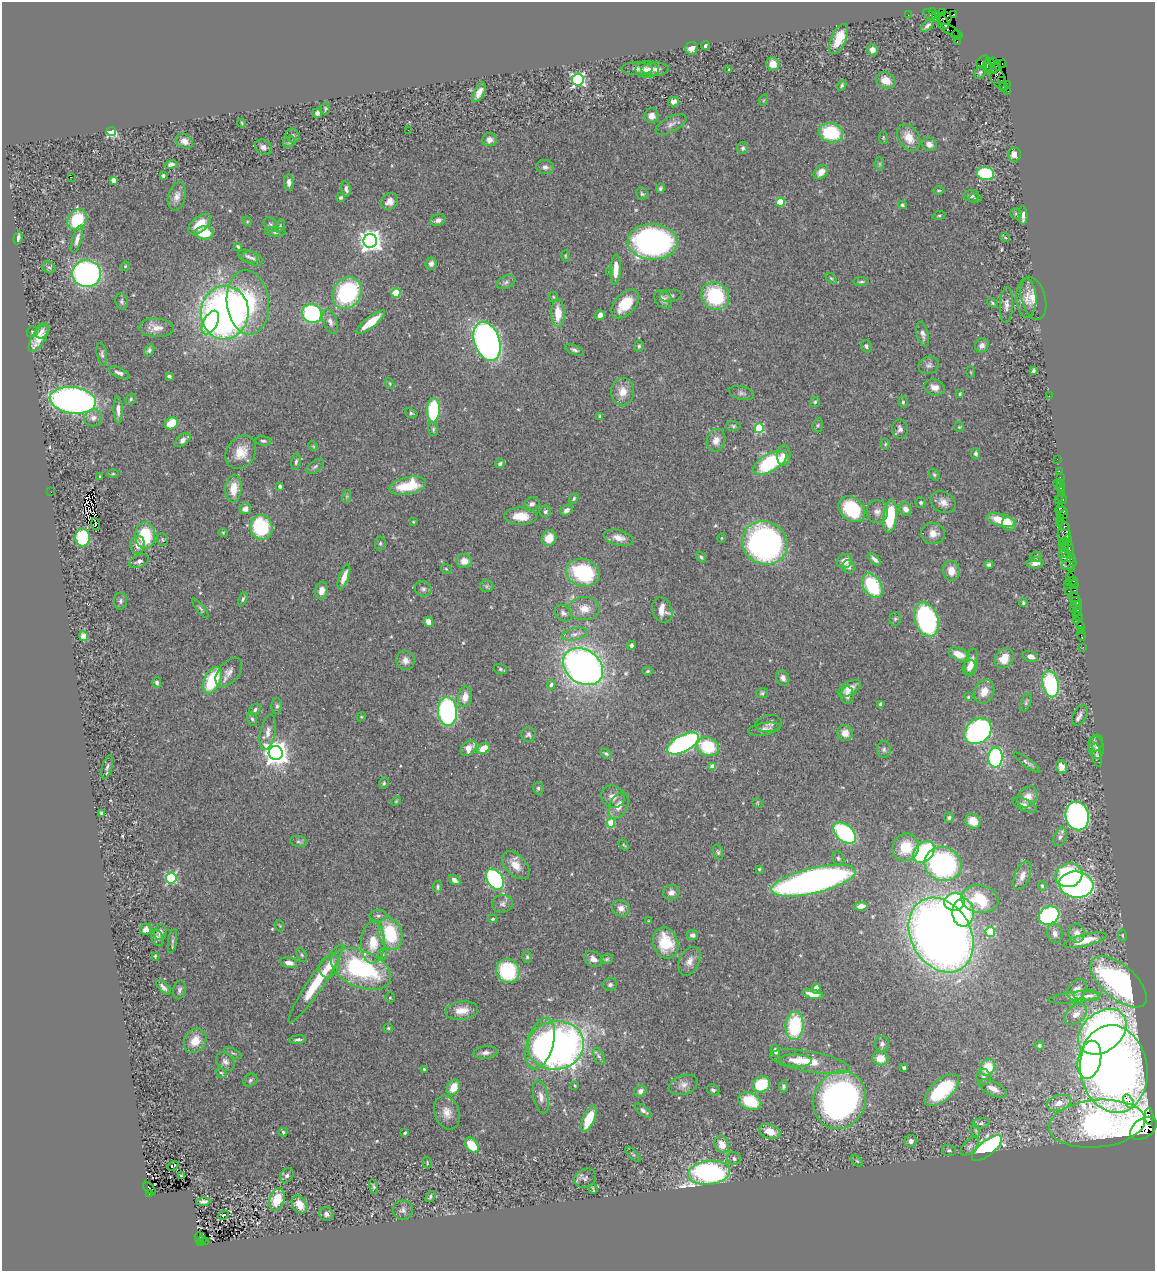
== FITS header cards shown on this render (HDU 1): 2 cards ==
NAXIS1  =                 1153
NAXIS2  =                 1269

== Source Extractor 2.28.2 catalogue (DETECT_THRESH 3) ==
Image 1153 x 1269 px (HDU 1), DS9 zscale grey, 1 PNG px = 1 image px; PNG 1157 x 1273 px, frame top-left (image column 1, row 1269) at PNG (2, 2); each listed source drawn as its Kron ellipse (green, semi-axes under 4 px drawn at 4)
Background 0.7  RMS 0.034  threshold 0.101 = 3 sigma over >= 5 px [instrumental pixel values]
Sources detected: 532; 1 with non-positive FLUX_AUTO (blend fragments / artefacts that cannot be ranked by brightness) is neither listed nor drawn; of the other 531, the 500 brightest by FLUX_AUTO listed and drawn (31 fainter detections omitted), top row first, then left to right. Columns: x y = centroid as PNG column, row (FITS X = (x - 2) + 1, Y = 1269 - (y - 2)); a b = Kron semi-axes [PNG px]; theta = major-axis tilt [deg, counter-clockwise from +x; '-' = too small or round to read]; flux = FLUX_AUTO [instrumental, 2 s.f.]
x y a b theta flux
933 12 3 2 - 32
942 13 3 2 - 21
929 14 7 3 -33 28
954 14 3 2 - 11
908 15 2 2 - 13
936 17 5 3 - 760
945 18 6 6 - 310
943 21 9 4 -58 580
927 26 8 4 42 6.8
950 30 14 3 -28 83
956 35 4 2 - 20
839 39 16 7 65 48
957 42 3 2 - 18
705 46 4 3 - 3.8
691 48 6 6 - 16
872 50 5 5 - 15
982 62 7 4 43 56
992 62 4 3 - 30
773 64 7 6 - 22
1002 64 4 2 - 40
987 65 5 3 - 410
996 66 6 3 68 270
637 69 16 6 0 9.6
647 69 11 8 -2 13
655 69 13 7 1 15
729 70 3 2 - 2.5
993 70 3 2 - 340
980 72 7 5 51 4.1
996 75 19 7 -62 380
578 79 6 6 - 500
886 80 10 7 -27 28
1001 80 2 2 - 17
1007 84 4 2 - 30
842 85 5 4 - 3.9
1003 85 3 2 - 7.6
1008 91 3 2 - 9.7
479 92 11 5 61 19
764 100 6 3 70 2.5
673 102 5 4 - 12
325 108 6 4 -79 3.5
317 113 5 4 - 9.8
651 116 7 7 - 15
242 123 4 3 - 2.3
671 124 17 7 27 13
408 130 3 2 - 2.3
111 131 4 4 - 290
831 133 12 9 -14 130
293 136 7 6 - 6.2
909 137 14 10 -58 36
883 138 6 4 -84 3.4
489 140 7 6 - 12
184 141 9 7 -30 15
289 142 6 5 - 4
929 144 7 6 - 13
263 147 9 7 -31 9.9
743 148 6 5 - 5.1
1014 154 7 6 - 14
880 164 7 4 -90 3.9
171 165 7 4 10 6.9
545 167 9 7 -7 7.9
821 172 8 6 45 19
985 173 9 6 -9 210
163 176 4 3 - 3.3
71 177 2 2 - 25
114 180 4 4 - 23
289 182 8 5 -87 9.9
660 188 5 4 - 4.3
346 189 8 4 -79 6.5
938 190 6 3 0 2.3
642 194 6 5 - 4.1
177 196 14 8 77 16
971 196 7 5 6 6.5
341 198 4 4 - 4.6
975 198 7 3 -3 2.9
389 201 9 8 - 17
780 202 4 4 - 81
902 205 4 4 - 3.7
1016 213 6 5 - 4.4
939 215 6 3 8 2.8
1023 215 9 4 -87 12
77 220 11 9 56 86
438 220 8 5 20 8.5
247 221 5 4 - 2.2
200 224 13 7 40 41
270 224 8 6 -53 5.1
280 226 7 4 66 3.9
275 232 10 5 -4 6
204 233 9 6 -5 63
1005 237 5 3 - 2.4
18 238 6 3 75 7.7
77 239 14 4 74 11
370 241 7 7 - 1800
653 242 25 18 -3 660
238 246 4 2 - 3.5
248 256 10 6 -22 7.3
565 256 6 3 -89 2.2
253 258 11 6 -24 8
431 264 6 5 - 9.2
125 266 5 4 - 2.4
49 267 7 5 -37 4.7
616 270 15 5 87 29
610 272 4 4 - 5.6
87 274 14 13 - 650
831 278 6 4 -44 3.4
506 282 10 6 24 6.8
861 282 8 4 1 4
347 293 17 13 57 290
396 293 4 4 - 54
671 296 11 6 8 6.2
715 296 14 13 - 160
553 297 5 5 - 2.7
1026 298 20 10 -88 24
1033 298 22 12 -75 28
663 299 10 7 -48 14
122 301 8 6 -81 5.5
248 302 32 21 -84 180
992 303 6 3 -39 3.1
625 304 17 10 48 65
1006 305 18 6 87 13
225 313 27 24 85 1400
312 313 10 9 - 250
558 313 14 6 -89 42
600 315 5 4 - 12
210 322 13 7 60 80
330 322 13 7 -69 11
371 322 17 5 38 54
157 328 17 9 -4 24
42 331 8 6 55 8.8
32 332 6 5 - 3.8
923 334 12 5 -75 11
38 338 15 6 58 29
487 341 20 12 -71 910
982 345 7 6 - 11
639 346 6 5 - 3.9
866 346 6 5 - 6.2
149 350 6 5 - 5.2
574 350 10 4 -23 6.2
102 354 11 5 -79 6.4
929 365 10 8 23 9.5
1034 371 4 3 - 4.7
971 372 5 3 - 2.2
119 373 11 4 -23 7.5
169 376 4 3 - 4.3
390 384 6 3 -60 2.4
935 387 10 8 -17 17
623 392 13 11 -90 28
741 393 12 6 -15 7.4
960 394 3 3 - 2.8
1049 396 2 2 - 28
131 399 6 4 54 4.1
73 400 23 13 -7 1100
815 402 5 5 - 3.4
903 402 6 4 -83 4.8
118 410 13 4 -88 12
433 410 12 6 87 160
411 413 6 4 -19 3.4
599 416 3 3 - 2.2
93 418 9 8 - 13
171 423 7 5 34 55
818 425 7 5 73 4
733 426 7 5 -3 3.8
959 427 5 5 - 2.7
759 428 5 4 - 170
433 429 7 5 -78 4
900 429 9 8 - 9.6
183 440 9 5 39 14
716 440 11 9 72 17
263 441 8 4 -6 5.7
885 444 5 5 - 2.9
313 446 5 4 - 2.2
241 452 18 14 57 42
976 454 5 4 - 4.7
784 455 10 6 86 19
1057 459 2 2 - 16
296 462 8 4 80 6.1
770 463 18 8 29 190
500 464 5 3 - 5.5
315 466 10 5 37 6.2
1059 471 2 2 - 22
113 474 6 4 0 2.8
934 475 6 4 -50 3.5
100 477 3 2 - 2.4
1060 478 3 2 - 31
1057 483 2 2 - 33
1061 484 3 2 - 58
280 486 3 3 - 6.5
408 486 18 8 13 85
1061 488 3 2 - 48
234 489 14 8 85 39
51 492 2 2 - 26
1061 493 3 2 - 28
347 496 6 4 72 3.7
574 498 5 4 - 3.8
1062 498 6 3 -66 67
1058 500 3 3 - 27
943 502 13 10 -30 18
921 503 5 5 - 4.1
532 504 8 6 30 8
1060 508 4 2 - 110
245 509 6 5 - 12
852 509 15 11 -44 110
906 509 7 5 -59 16
567 510 6 5 - 11
1061 511 6 2 -11 26
545 512 6 5 - 6.3
877 512 11 11 - 14
1063 515 5 3 - 19
521 516 16 8 -2 38
890 516 16 6 84 120
1060 518 2 2 - 53
1001 520 14 6 -14 61
413 522 4 3 - 2.2
1059 522 3 2 - 14
96 524 6 2 -75 4.1
1009 524 7 6 - 16
1064 526 6 3 -31 67
261 527 12 11 - 160
223 533 4 4 - 2.5
933 533 12 10 -11 20
1064 534 11 6 89 310
145 536 13 10 -86 110
83 538 9 7 90 160
549 538 8 7 - 35
619 538 15 7 -14 22
722 538 4 4 - 2.3
162 540 6 5 - 3.3
1068 540 6 2 -81 77
1064 542 4 3 - 27
380 543 7 5 87 3.9
765 543 23 21 -28 720
138 545 9 7 85 19
1062 546 2 2 - 23
1065 548 3 2 - 30
1069 549 7 3 -76 150
1065 553 6 5 - 280
701 557 6 4 -52 3.9
1036 557 6 5 - 5.3
1066 558 5 3 - 56
1071 558 4 2 - 24
875 559 7 3 -43 8.2
139 561 10 6 22 10
464 561 7 7 - 21
845 561 8 7 - 21
1035 563 8 5 5 11
989 564 4 3 - 4.7
1069 564 8 5 27 170
849 567 7 6 - 7.6
1071 568 3 3 - 41
446 569 5 4 - 3.1
951 571 10 8 -78 23
583 573 17 13 -16 220
1070 576 2 2 - 22
344 577 13 5 70 21
1072 582 6 3 19 78
1067 584 3 2 - 68
1074 585 4 3 - 42
487 586 7 6 - 4.7
872 586 13 9 -58 140
423 589 8 7 - 7.2
1075 590 3 2 - 48
322 591 8 6 78 17
1068 591 3 2 - 76
1074 597 6 3 -25 140
243 599 7 4 66 4
120 601 8 6 87 6.7
1076 601 6 3 -4 81
1023 603 4 4 - 3.4
1077 606 3 2 - 27
1073 607 2 2 - 170
200 608 12 4 -52 5.6
584 608 15 11 0 31
662 610 13 9 -69 24
1078 611 5 3 - 63
563 613 10 7 -41 8.2
1078 616 5 3 - 16
895 619 6 5 - 4.6
926 620 17 11 -71 350
1077 621 2 2 - 9.9
428 622 5 4 - 18
1080 625 3 2 - 46
1081 630 2 2 - 8.8
575 634 13 6 13 12
83 636 5 4 - 29
1081 636 5 2 - 20
631 645 4 3 - 5.8
1083 647 2 2 - 8.3
959 654 11 6 -23 32
1030 656 7 5 -17 13
1004 658 11 8 54 39
405 660 9 9 - 15
972 662 14 6 81 17
583 667 21 17 -35 1400
969 667 7 6 - 13
500 669 7 5 -17 3.8
648 671 5 4 - 3.2
229 672 17 10 49 19
783 678 8 6 -64 10
212 680 14 8 64 130
157 683 5 4 - 6.6
551 684 5 4 - 4.4
1051 684 13 8 -78 230
849 689 12 7 30 24
984 692 12 9 66 30
762 693 6 5 - 3.7
847 695 9 6 90 11
465 697 10 7 78 23
968 697 4 4 - 2.4
1026 702 9 5 66 5
881 704 4 4 - 5.7
277 706 8 5 90 5.5
255 709 7 5 43 5.8
447 711 14 9 -85 380
1080 715 11 7 60 10
361 717 5 3 - 2.1
252 719 7 4 -74 4.8
769 724 13 8 8 11
764 729 16 6 9 12
978 731 14 11 38 720
268 732 18 7 79 16
845 733 8 7 - 23
528 734 7 7 - 6.4
683 743 17 8 28 540
1095 743 9 7 60 7.1
708 747 11 9 -23 110
1096 747 11 7 -85 8.4
469 748 9 6 43 32
484 748 7 5 33 38
884 749 8 7 - 6.4
276 753 7 7 - 2400
606 754 6 4 -36 3.9
1097 755 12 5 -80 5.7
996 757 10 7 88 290
1027 762 16 4 -36 6.7
107 767 12 5 74 6.9
712 767 4 4 - 34
1061 767 7 5 -74 16
384 783 6 4 72 3.7
538 788 6 5 - 4.3
613 797 12 10 -35 19
1028 797 11 9 51 24
396 801 5 4 - 2.4
757 803 5 4 - 2.4
1025 805 13 5 -26 9.2
619 806 14 9 65 25
101 813 4 3 - 3.3
1077 816 14 11 -77 650
949 818 5 5 - 4.1
973 821 8 7 - 31
611 823 4 4 - 86
845 833 13 8 -41 270
1060 837 9 6 66 7.8
299 841 9 5 -9 5.1
624 845 6 3 -52 2.7
906 847 14 13 - 67
718 852 8 5 -70 4.7
924 852 12 9 45 240
838 858 7 6 - 5
943 864 18 16 -22 460
516 865 17 10 -46 30
759 869 4 3 - 3.2
1069 875 14 11 18 200
1022 876 15 7 67 19
171 878 5 5 - 260
495 879 11 7 -57 350
454 880 6 4 -34 8.6
813 881 43 12 13 1400
1076 885 17 13 -7 760
1042 886 5 4 - 2.9
438 887 6 4 79 5
671 893 8 7 - 12
980 899 19 13 -9 97
954 902 10 9 - 260
502 904 10 8 6 9.4
861 906 7 4 7 16
621 908 9 8 - 16
963 913 14 10 -88 130
378 916 8 6 -1 6.1
1049 916 10 8 27 410
493 919 4 3 - 3.3
649 921 3 3 - 2.1
280 926 5 3 - 2.1
146 929 6 5 - 10
160 932 8 6 79 9.5
990 932 5 4 - 150
1055 933 10 7 -77 12
1077 933 9 8 - 15
390 934 16 11 -73 120
692 935 6 5 - 8.9
941 935 39 30 -61 2600
1122 935 6 4 -83 3.4
157 938 9 5 -67 9.8
1085 940 22 6 13 48
172 941 12 4 80 5.2
373 943 21 12 88 53
666 943 16 12 -71 93
383 954 6 4 71 3.7
302 955 7 4 -60 3.8
155 956 3 3 - 3.3
527 957 6 5 - 4.2
593 959 10 7 -29 13
607 959 6 5 - 3.8
689 961 15 9 64 17
289 963 8 5 -12 14
329 966 12 9 60 24
361 969 32 18 -23 330
508 971 12 11 - 170
1119 982 34 17 -41 560
316 983 47 7 56 120
610 985 7 6 - 6.3
163 987 9 4 -46 8.2
816 988 5 4 - 15
179 990 9 6 78 7.6
1077 990 11 8 54 16
813 994 10 4 -10 23
1091 995 8 5 1 6.8
1087 996 13 5 -4 10
1075 997 26 5 6 16
390 998 5 4 - 3
462 1010 16 9 6 31
1076 1014 13 8 38 19
795 1026 14 9 85 160
388 1028 4 4 - 3.1
1102 1032 27 19 39 990
298 1040 8 4 6 6
195 1041 13 10 56 37
540 1044 26 13 73 160
882 1044 8 7 - 7.3
556 1045 28 24 10 1300
1039 1045 5 4 - 4.3
776 1051 6 4 -74 10
233 1053 10 3 -29 3.9
485 1053 12 6 6 11
599 1056 9 5 -64 5.6
880 1058 8 7 - 30
796 1060 16 6 -3 18
1089 1060 19 11 77 710
225 1062 10 8 -47 11
810 1062 40 10 -10 68
988 1067 9 7 61 50
904 1068 4 3 - 6.1
424 1069 3 3 - 2.5
1114 1069 44 33 -81 2100
221 1073 6 4 -38 3.7
983 1077 8 7 - 7.1
250 1080 7 6 - 5.3
761 1084 9 7 28 91
683 1085 15 9 18 15
575 1086 3 3 - 3.8
783 1086 6 4 79 4.5
453 1087 8 6 62 39
993 1089 15 6 -27 18
713 1090 6 5 - 5.5
942 1090 21 10 42 150
640 1091 6 5 - 9
541 1097 17 7 -78 16
840 1100 29 26 69 680
750 1101 12 8 -23 84
1129 1101 8 3 -62 320
1059 1103 12 7 17 18
643 1111 10 4 -37 6.8
447 1113 17 12 -71 25
1149 1116 8 3 -85 100
589 1119 14 5 66 74
981 1123 8 5 7 5
1097 1124 48 23 5 910
1144 1128 15 9 34 2000
770 1131 11 7 -22 29
976 1131 6 4 -72 3.1
283 1132 4 2 - 3.4
405 1133 4 4 - 3
911 1141 6 6 - 11
722 1144 9 7 -65 30
472 1145 8 5 -53 58
970 1146 11 6 45 8.2
987 1148 18 7 38 560
949 1150 7 5 -17 4.9
633 1154 10 3 -43 3.1
734 1159 7 6 - 6.9
857 1161 7 4 -44 3.5
427 1163 6 4 -74 3.1
173 1166 6 3 32 47
709 1173 21 12 6 560
287 1175 8 6 54 7.2
181 1176 3 3 - 3.2
585 1178 11 9 27 9
374 1186 7 4 -74 4.7
149 1188 8 4 -46 130
593 1189 5 2 - 2.5
149 1194 3 3 - 390
430 1196 6 4 52 5.1
277 1199 11 7 73 64
203 1201 7 4 0 7.8
299 1205 10 7 -56 34
403 1210 10 9 - 11
326 1214 7 6 - 8.2
223 1215 5 3 - 64
199 1238 6 3 90 84
202 1239 4 4 - 66
205 1242 4 2 - 130
200 1243 3 3 - 150
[31 fainter detections neither listed nor drawn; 1 non-positive-flux detection neither listed nor drawn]